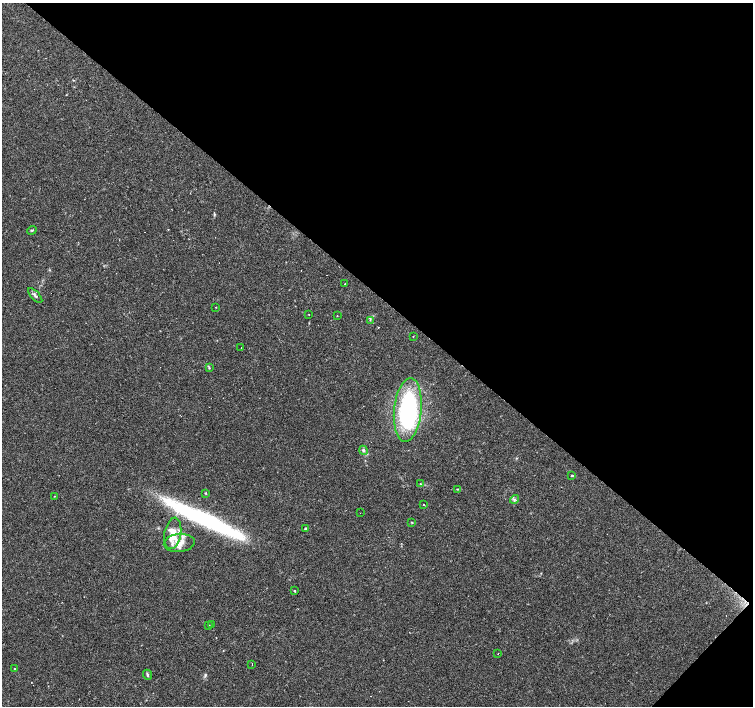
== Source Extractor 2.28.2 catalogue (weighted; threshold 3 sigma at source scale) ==
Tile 8 of 4 x 4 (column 4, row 2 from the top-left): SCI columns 4508-6009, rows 2978-4384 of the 6010 x 6019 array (HDU 1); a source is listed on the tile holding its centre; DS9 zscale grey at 2 x 2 block average (1 PNG px = mean of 2 x 2 image px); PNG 755 x 708 px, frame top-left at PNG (2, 3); each listed source drawn as its Kron ellipse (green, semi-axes under 4 px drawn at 4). Shown black and unused: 43% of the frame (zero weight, under 2 of 3 exposures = <1% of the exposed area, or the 3 px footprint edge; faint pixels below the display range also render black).
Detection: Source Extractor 2.28.2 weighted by HDU 2 'WHT'; one run over the whole footprint, this tile lists its part. Background 0.0808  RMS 0.0051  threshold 0.0229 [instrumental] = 3 sigma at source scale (4.5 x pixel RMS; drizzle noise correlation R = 1.50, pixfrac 1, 0.0396/0.0396 arcsec/px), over >= 5 px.
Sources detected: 46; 2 inside a brighter object's white glare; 10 cosmic-ray / hot-pixel residue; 1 long thin detection or spike segment (spike, bleed or trail) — neither listed nor drawn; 2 inside a brighter listed object's ellipse — not listed separately; the other 31 listed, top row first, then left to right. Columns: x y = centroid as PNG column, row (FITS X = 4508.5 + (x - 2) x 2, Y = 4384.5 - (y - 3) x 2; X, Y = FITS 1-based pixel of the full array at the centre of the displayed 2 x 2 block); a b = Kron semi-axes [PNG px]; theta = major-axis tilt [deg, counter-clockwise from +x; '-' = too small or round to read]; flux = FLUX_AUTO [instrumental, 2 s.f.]
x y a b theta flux
32 230 5 2 - 1.2
345 284 2 2 - 1.3
35 296 9 3 -47 2.6
216 307 2 2 - 0.61
309 315 2 2 - 0.63
337 316 2 2 - 0.65
370 320 3 2 - 0.84
413 336 2 2 - 0.61
241 348 2 2 - 0.52
209 368 3 3 - 1
408 410 32 13 84 170
363 450 5 4 - 2.5
572 475 4 2 - 0.91
421 484 4 2 - 1
457 489 3 2 - 0.75
205 493 3 2 - 0.84
54 496 2 2 - 0.5
514 499 5 3 - 1.9
424 504 2 2 - 0.88
360 513 2 2 - 0.31
412 522 3 2 - 0.7
305 528 3 3 - 1.4
173 533 16 8 80 23
179 543 15 9 6 13
295 591 2 2 - 4
211 624 3 2 - 0.53
209 625 3 2 - 0.88
498 654 2 2 - 0.43
252 664 2 2 - 1.2
14 669 2 2 - 2.5
147 675 5 3 - 1.8
Diffuse or blended objects may show on this block-average render without a row.